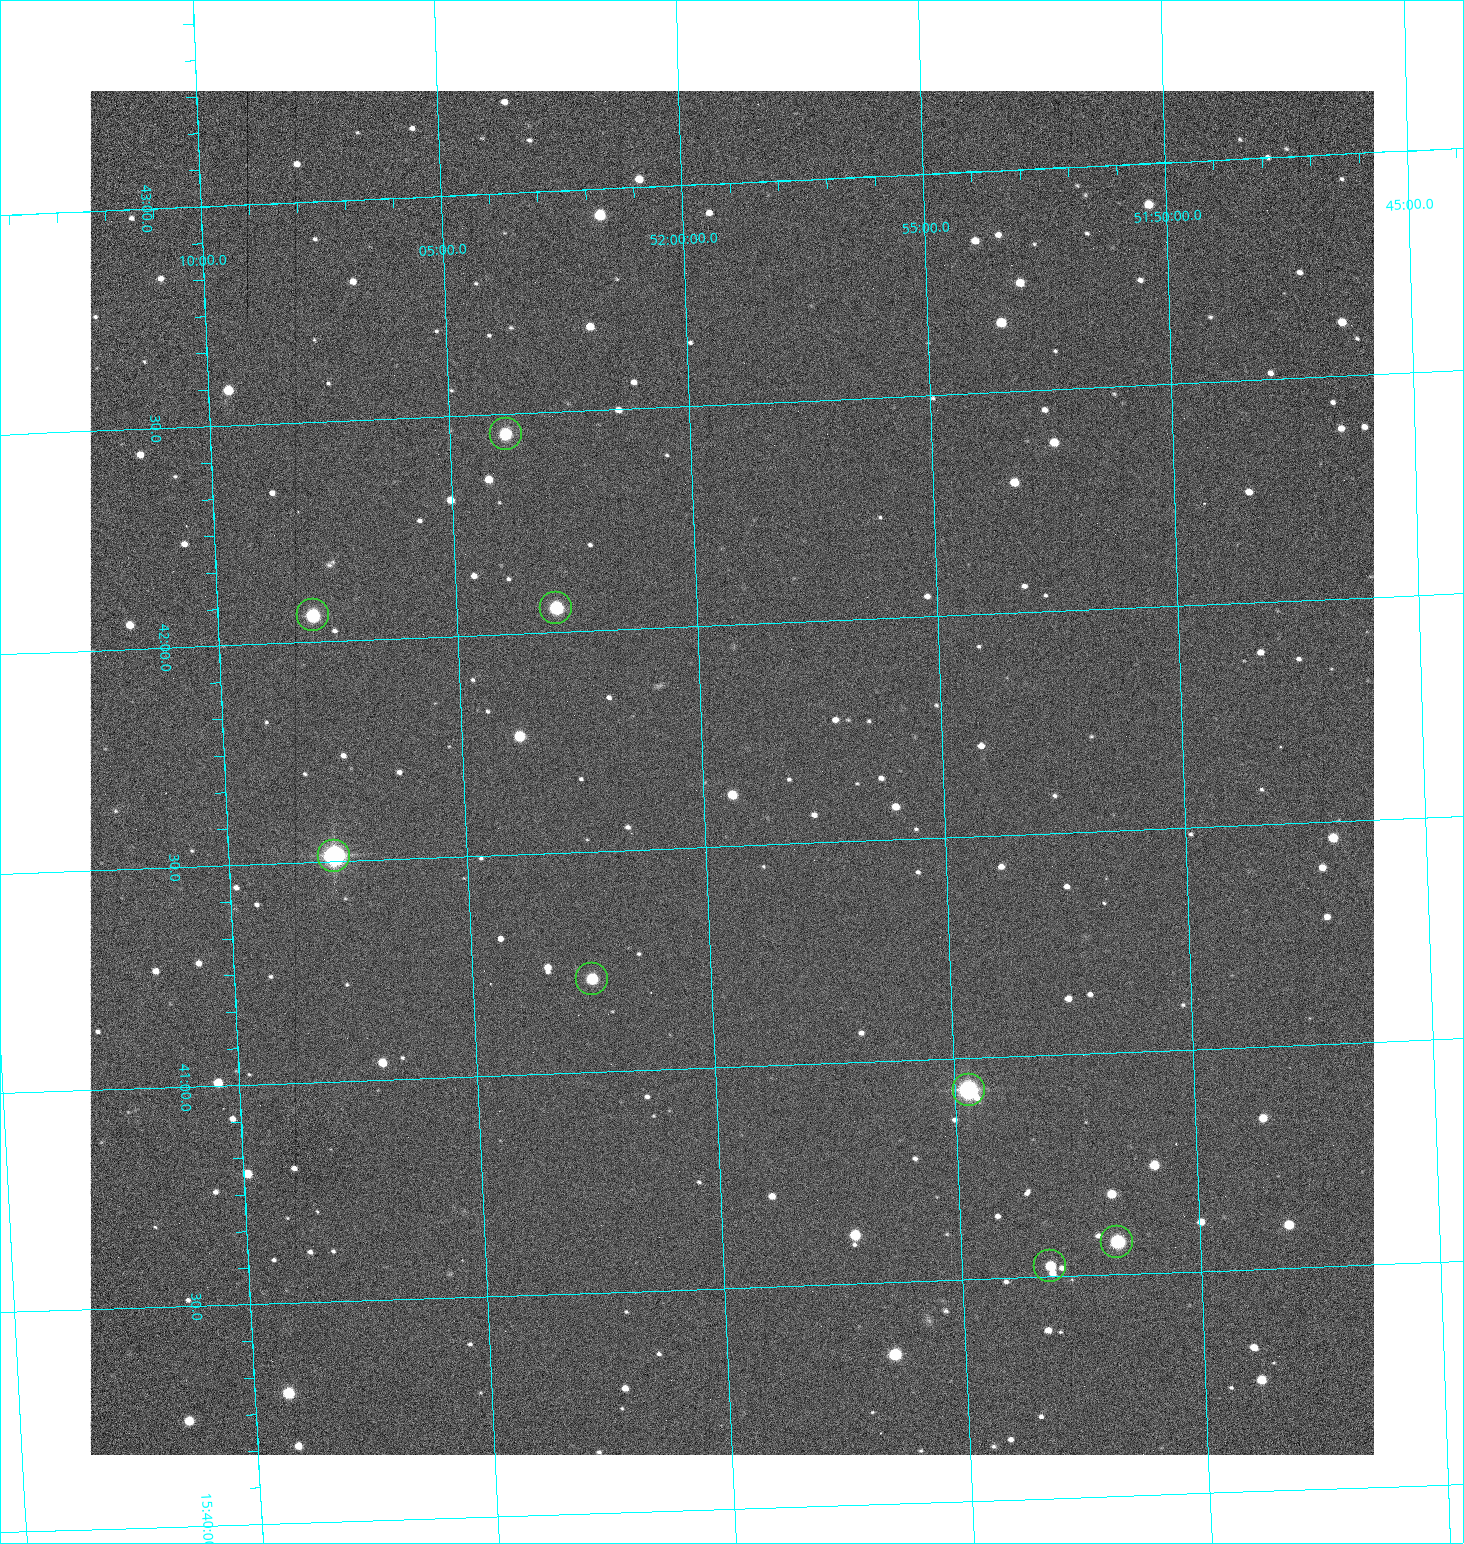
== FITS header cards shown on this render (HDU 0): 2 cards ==
NAXIS1  =                 1284 /fastest changing axis
NAXIS2  =                 1364 /next to fastest changing axis

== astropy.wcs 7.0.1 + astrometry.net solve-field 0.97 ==
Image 1284 x 1364 px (HDU 0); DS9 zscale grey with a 90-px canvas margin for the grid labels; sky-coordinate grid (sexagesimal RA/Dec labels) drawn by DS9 from the SOLVED WCS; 8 Tycho-2 reference stars matched to detected sources circled (green)
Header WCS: RA---TAN/DEC--TAN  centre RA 15:41:40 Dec +51:59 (235.42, +51.99 deg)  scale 1.26 arcsec/px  FOV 26.9' x 28.5'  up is +92 deg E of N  parity flipped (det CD > 0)
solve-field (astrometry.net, Tycho-2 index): VERIFIED the header's WCS against the Tycho-2 star catalogue (8 matches, 0 conflicts) and refined it, rather than solving blind
Solved WCS: RA---TAN-SIP/DEC--TAN-SIP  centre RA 15:41:40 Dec +51:59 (235.42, +51.99 deg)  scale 1.25 arcsec/px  FOV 26.8' x 28.5'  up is +92 deg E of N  parity flipped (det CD > 0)
The solver's refit moves the header's centre by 0.64 arcsec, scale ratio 0.9976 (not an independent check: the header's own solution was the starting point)
Tycho-2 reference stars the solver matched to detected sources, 8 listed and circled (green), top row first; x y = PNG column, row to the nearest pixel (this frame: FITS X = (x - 91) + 1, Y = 1364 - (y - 91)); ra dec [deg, ICRS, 3 dp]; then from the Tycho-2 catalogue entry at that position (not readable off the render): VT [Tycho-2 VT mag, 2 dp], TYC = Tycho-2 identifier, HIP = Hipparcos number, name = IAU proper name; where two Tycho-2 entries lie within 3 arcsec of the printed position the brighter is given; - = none
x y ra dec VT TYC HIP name
507 434 235.614 +52.064 11.61 3489-1132-1 - -
557 608 235.514 +52.049 11.19 3489-1407-1 - -
314 615 235.515 +52.133 11.12 3489-1380-1 - -
335 856 235.378 +52.130 9.31 3489-1322-1 76850 -
593 979 235.303 +52.042 11.52 3489-958-1 - -
970 1090 235.232 +51.912 9.59 3489-824-1 - -
1118 1242 235.143 +51.862 10.97 3489-1016-1 - -
1051 1266 235.131 +51.886 12.29 3489-908-1 - -